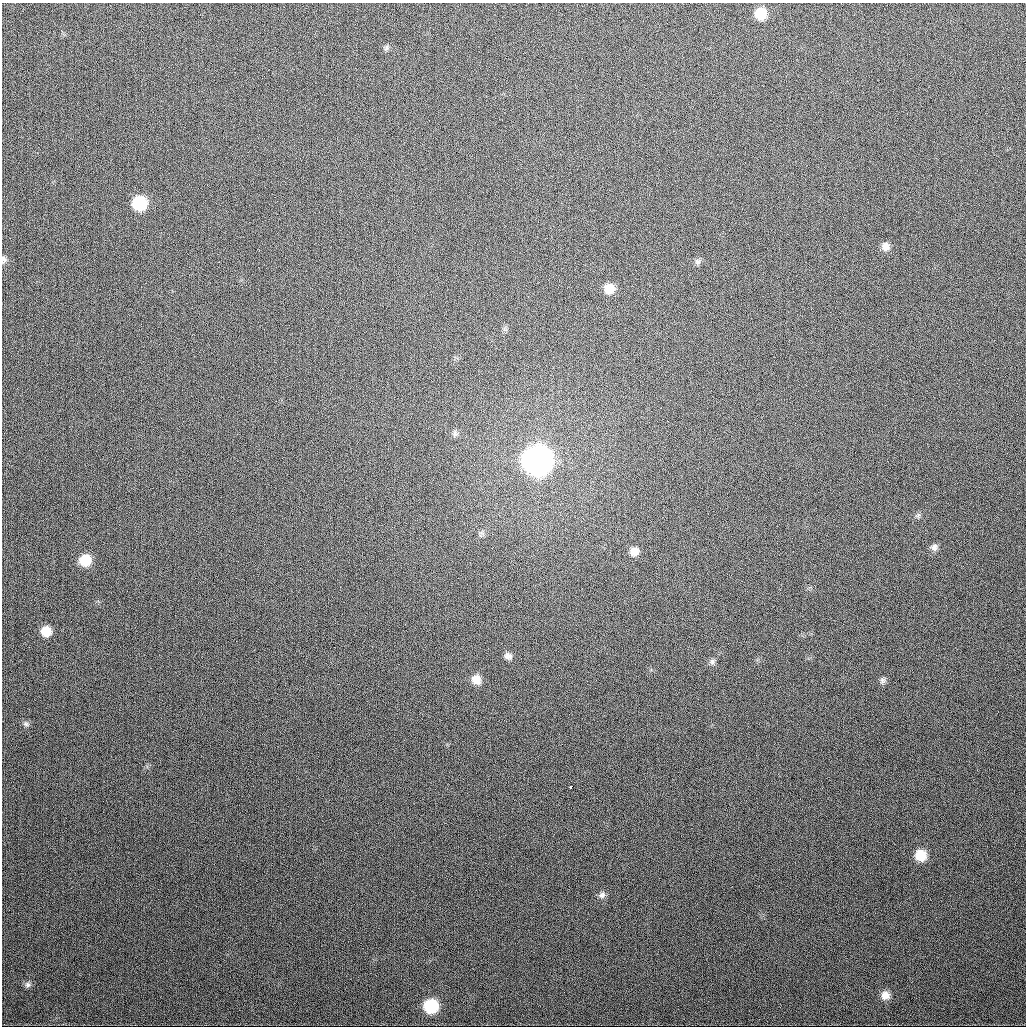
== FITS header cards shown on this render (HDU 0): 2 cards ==
NAXIS1  =                 1024
NAXIS2  =                 1024

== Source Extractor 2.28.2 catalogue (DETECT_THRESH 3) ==
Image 1024 x 1024 px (HDU 0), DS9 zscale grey, 1 PNG px = 1 image px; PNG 1028 x 1028 px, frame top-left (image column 1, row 1024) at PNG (2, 3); no overlay
Background 347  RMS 13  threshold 38.3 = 3 sigma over >= 5 px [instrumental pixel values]
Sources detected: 26; all 26 listed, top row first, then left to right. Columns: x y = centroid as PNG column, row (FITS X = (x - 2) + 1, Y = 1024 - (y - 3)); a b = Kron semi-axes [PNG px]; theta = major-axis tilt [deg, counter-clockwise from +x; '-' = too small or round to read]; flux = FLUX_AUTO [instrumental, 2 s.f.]
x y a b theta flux
761 13 10 10 - 2.2e+04
386 48 8 6 65 2.2e+03
139 203 10 10 - 5.0e+04
885 246 10 9 - 6.1e+03
4 259 9 7 -86 2.8e+03
698 262 9 8 - 2.8e+03
609 289 10 10 - 1.3e+04
455 433 9 6 88 2.2e+03
537 461 13 13 - 1.3e+06
918 515 8 6 24 2.1e+03
482 533 9 3 -32 1.6e+03
934 547 9 9 - 3.8e+03
634 551 10 10 - 7.2e+03
85 560 11 10 - 2.1e+04
46 631 10 9 - 1.4e+04
508 656 10 8 -25 4.2e+03
712 661 9 7 31 2.7e+03
476 679 11 10 - 9.1e+03
883 680 9 7 -89 2.8e+03
26 724 8 6 -16 2.0e+03
571 787 4 3 - 9.4e+03
921 855 10 10 - 1.9e+04
602 895 10 8 57 3.3e+03
28 985 8 8 - 2.5e+03
885 995 10 10 - 7.3e+03
431 1006 10 10 - 4.5e+04
At the frame edge (FLAGS 8, measured only in part): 1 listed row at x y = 4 259